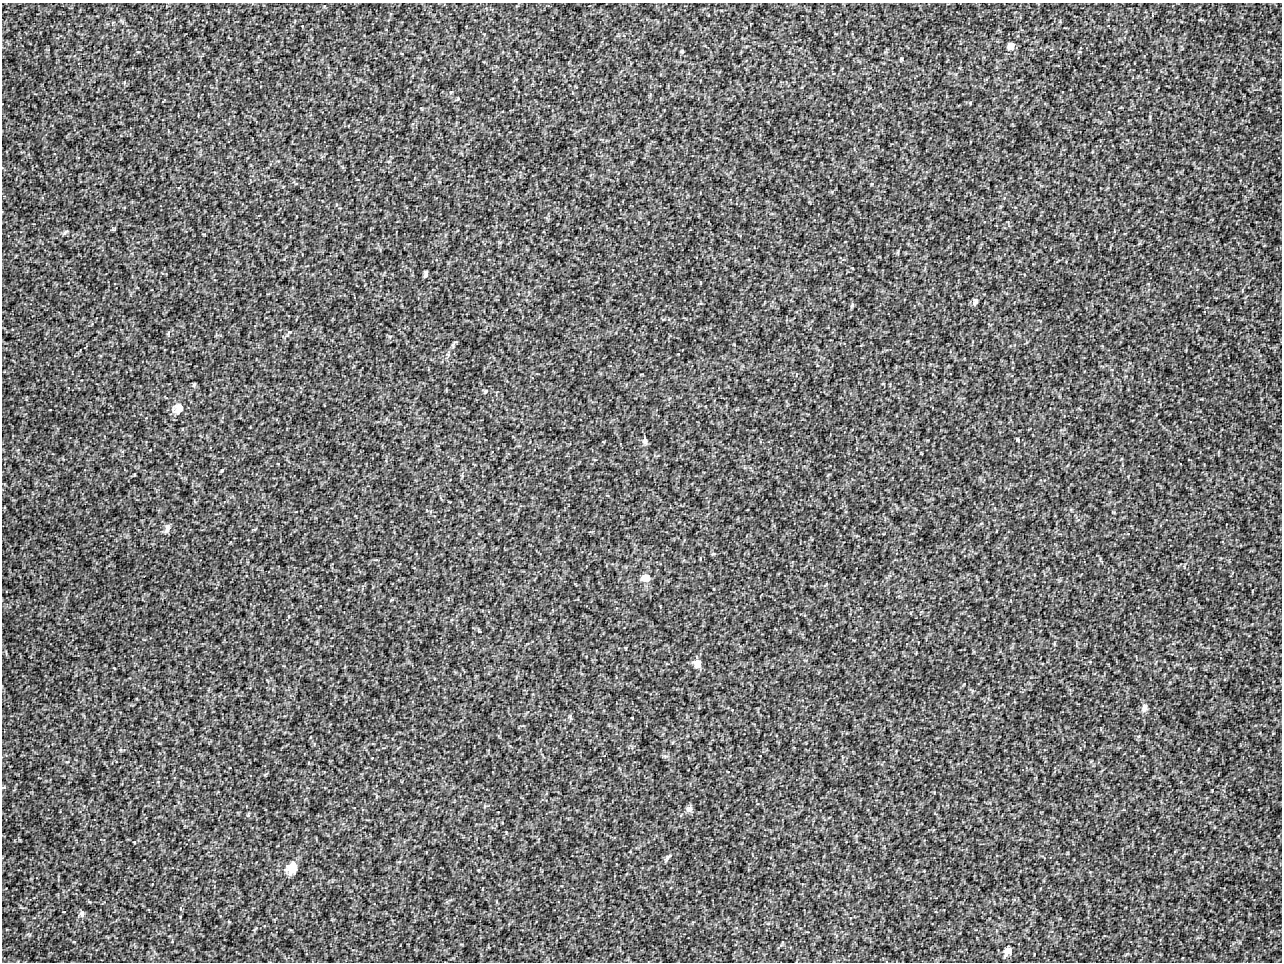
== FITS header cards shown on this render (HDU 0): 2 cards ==
NAXIS1  =                 1280 / image width
NAXIS2  =                  960 / image height

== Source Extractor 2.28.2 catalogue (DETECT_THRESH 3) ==
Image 1280 x 960 px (HDU 0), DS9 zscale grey, 1 PNG px = 1 image px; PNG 1284 x 964 px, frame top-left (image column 1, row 960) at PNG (2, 3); no overlay
Background 19.1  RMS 8.4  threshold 25.1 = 3 sigma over >= 5 px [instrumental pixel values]
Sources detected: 32; all 32 listed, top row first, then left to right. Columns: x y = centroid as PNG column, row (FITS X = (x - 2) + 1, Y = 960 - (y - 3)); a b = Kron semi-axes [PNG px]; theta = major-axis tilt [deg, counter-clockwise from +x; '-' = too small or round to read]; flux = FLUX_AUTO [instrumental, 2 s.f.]
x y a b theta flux
1011 46 8 7 - 4700
682 51 4 3 - 840
901 59 5 3 - 490
124 82 5 3 - 570
451 92 4 4 - 560
458 98 5 3 - 480
970 103 4 3 - 490
65 232 9 4 45 1000
426 274 6 4 84 1400
975 301 7 5 70 2200
852 305 7 5 64 960
290 332 6 5 - 870
453 344 11 4 59 1200
194 385 7 4 63 820
485 391 6 5 - 840
179 406 18 8 24 4800
179 409 14 7 30 4000
1018 440 5 3 - 620
645 441 9 6 -79 1700
222 470 5 4 - 610
167 528 13 6 72 2600
646 578 10 9 - 4800
697 663 9 8 - 5300
1144 707 11 7 76 3000
632 718 3 2 - 420
689 809 8 7 - 2100
134 842 3 3 - 410
668 857 13 4 52 1500
292 868 14 10 69 9700
478 870 5 3 - 430
82 914 10 6 -85 1600
1008 951 12 9 57 4900

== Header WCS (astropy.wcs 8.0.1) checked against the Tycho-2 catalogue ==
Header WCS as astropy/WCSLIB reads it (applying the file's SIP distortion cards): RA---TAN-SIP/DEC--TAN-SIP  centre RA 17:05:05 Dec -02:09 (256.27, -2.15 deg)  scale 1.72 arcsec/px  FOV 36.6' x 27.5'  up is +170 deg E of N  parity flipped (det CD > 0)
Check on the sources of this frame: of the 32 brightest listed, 12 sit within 2.6 arcsec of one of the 19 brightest Tycho-2 stars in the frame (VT <= 12.34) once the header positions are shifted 0.53 arcsec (0.53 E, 0.00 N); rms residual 1.37 arcsec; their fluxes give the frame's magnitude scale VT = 19.84 - 2.5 log10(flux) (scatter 0.09 mag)
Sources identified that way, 12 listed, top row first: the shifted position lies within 2.6 arcsec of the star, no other Tycho-2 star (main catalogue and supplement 1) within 5.2 arcsec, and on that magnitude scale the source's flux lands within +1.5 / -3 mag of the star's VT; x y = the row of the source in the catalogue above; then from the Tycho-2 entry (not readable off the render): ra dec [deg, ICRS J2000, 3 dp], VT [Tycho-2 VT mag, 2 dp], TYC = Tycho-2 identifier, HIP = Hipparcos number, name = IAU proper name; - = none
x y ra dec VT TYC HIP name
1011 46 256.133 -2.386 10.60 5068-1510-1 - -
975 301 256.129 -2.263 11.48 5068-1435-1 - -
453 344 256.370 -2.199 12.34 5068-1559-1 - -
179 409 256.494 -2.146 11.39 5068-1706-1 - -
645 441 256.272 -2.170 11.68 5068-1350-1 - -
167 528 256.489 -2.089 11.24 5068-1351-1 - -
646 578 256.260 -2.106 10.73 5068-1636-1 - -
697 663 256.229 -2.070 10.02 5068-1254-1 - -
1144 707 256.015 -2.087 11.42 5068-1450-1 - -
689 809 256.221 -2.001 11.48 5068-1290-1 - -
292 868 256.402 -1.940 11.23 5068-1490-1 - -
1008 951 256.059 -1.961 10.62 5068-1857-1 - -